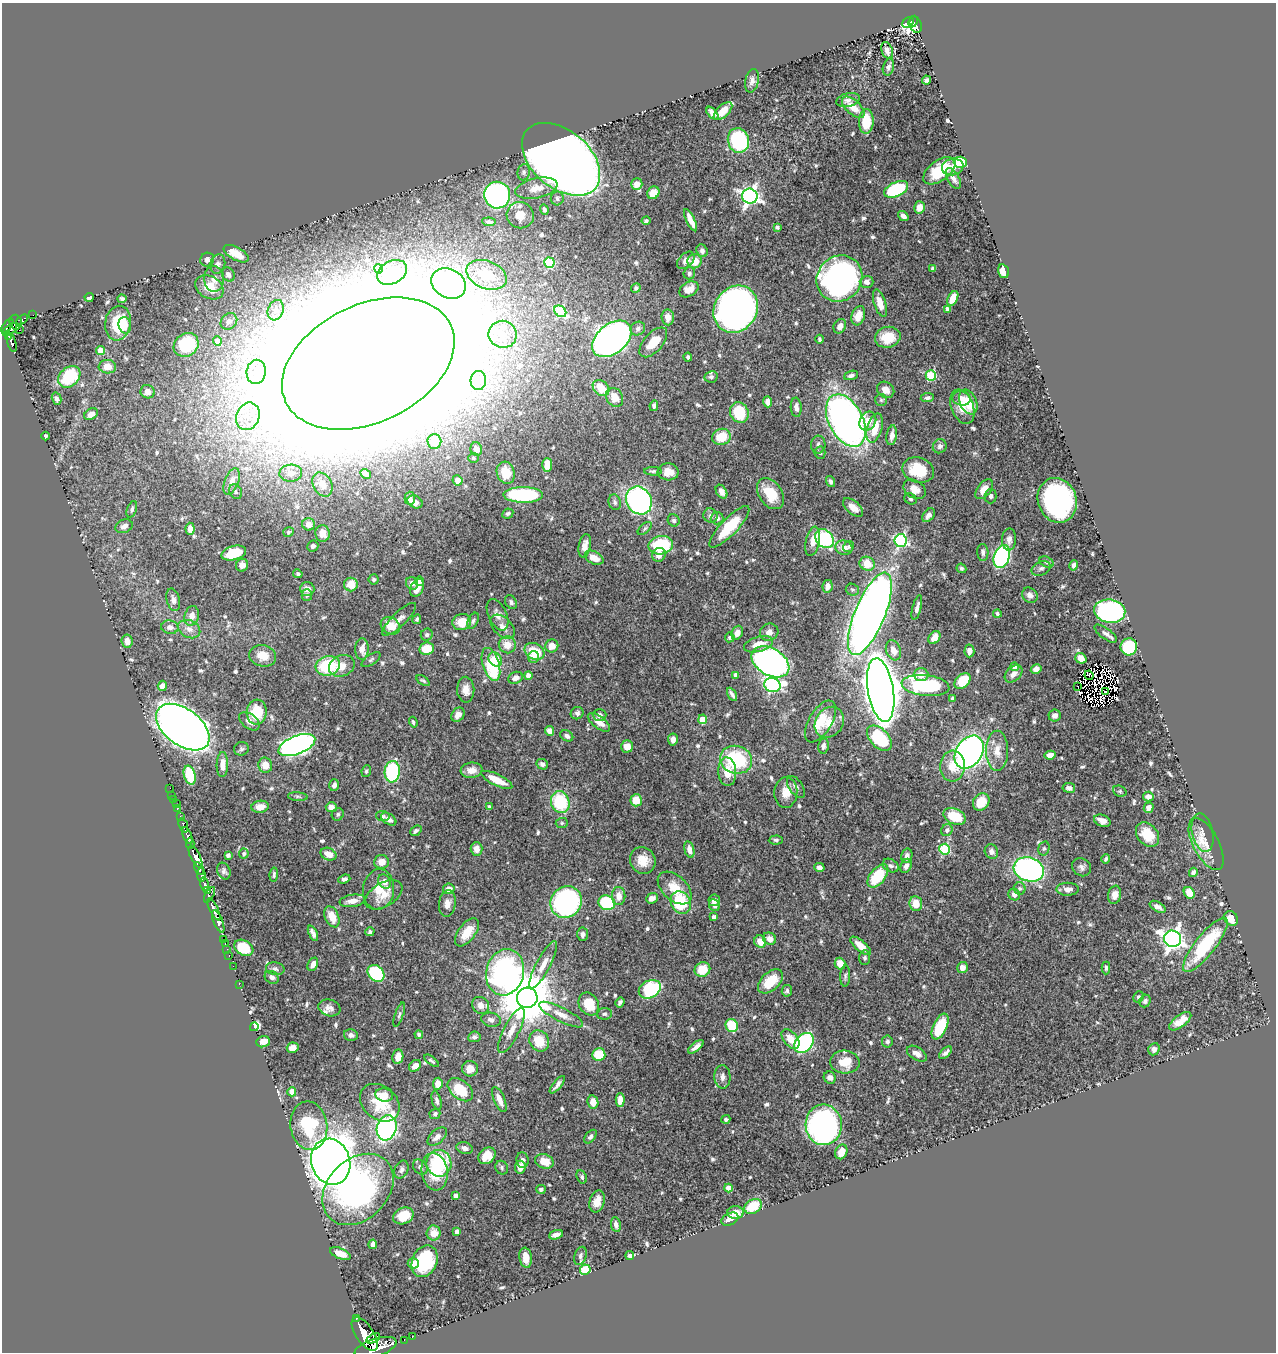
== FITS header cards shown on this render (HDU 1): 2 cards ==
NAXIS1  =                 1274
NAXIS2  =                 1350

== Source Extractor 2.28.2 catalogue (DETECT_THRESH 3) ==
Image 1274 x 1350 px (HDU 1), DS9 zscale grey, 1 PNG px = 1 image px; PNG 1278 x 1354 px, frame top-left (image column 1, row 1350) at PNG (2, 3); each listed source drawn as its Kron ellipse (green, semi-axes under 4 px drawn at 4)
Background 0.488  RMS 0.014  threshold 0.041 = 3 sigma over >= 5 px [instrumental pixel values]
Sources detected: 669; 9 with non-positive FLUX_AUTO (blend fragments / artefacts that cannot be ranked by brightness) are neither listed nor drawn; of the other 660, the 500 brightest by FLUX_AUTO listed and drawn (160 fainter detections omitted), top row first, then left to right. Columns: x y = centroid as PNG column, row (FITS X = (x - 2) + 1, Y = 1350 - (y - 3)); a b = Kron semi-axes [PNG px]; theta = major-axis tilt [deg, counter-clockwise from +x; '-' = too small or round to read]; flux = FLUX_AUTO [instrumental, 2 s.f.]
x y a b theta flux
913 22 6 4 64 130
908 23 6 4 44 26
916 25 8 5 -70 170
887 50 8 5 -70 4.5
888 67 8 5 74 2.9
927 80 4 3 - 2.3
752 81 12 6 78 4.1
848 100 12 6 13 4
853 107 14 7 -43 14
723 111 11 6 44 12
712 113 7 4 -48 4.6
866 122 12 7 87 23
738 140 12 10 -75 94
561 159 45 29 -40 1800
960 162 6 5 - 45
953 167 11 8 10 6.5
939 171 18 10 36 28
524 172 8 6 81 2.6
953 178 11 5 -59 4.4
637 184 6 5 - 7.2
536 188 21 10 13 15
896 189 13 7 24 70
653 193 7 5 52 11
497 195 13 13 - 350
750 196 7 7 - 400
557 198 7 6 - 2.9
919 207 6 5 - 8
544 209 5 4 - 2.4
520 215 14 13 - 13
903 216 6 4 -37 4.5
691 220 12 4 -64 8
646 221 4 4 - 2
489 222 6 4 -6 2.3
777 227 4 3 - 2
702 251 6 5 - 3.3
236 254 14 6 -28 19
207 260 7 6 - 2.8
686 260 10 6 45 5.8
695 261 7 7 - 12
549 263 5 5 - 71
218 264 10 7 76 3.5
379 269 5 4 - 3.5
933 269 4 3 - 2.2
1003 271 7 5 -74 13
392 272 16 11 30 11
689 273 6 5 - 2.7
228 274 7 6 - 4.1
487 275 21 13 -22 48
839 278 24 22 47 280
214 279 13 10 -87 6.8
867 282 7 6 - 4.7
449 283 18 14 -29 230
209 287 15 11 -30 18
636 288 5 4 - 2.5
689 289 10 7 31 9.1
89 297 4 3 - 2.5
953 298 8 5 65 12
122 299 4 4 - 2
880 303 14 6 -73 12
736 309 24 21 56 690
947 309 4 4 - 3.9
276 310 10 7 71 5.6
560 311 6 5 - 66
33 315 2 2 - 4.3
858 316 10 6 71 11
668 317 8 6 -86 6.8
22 320 6 4 32 84
229 321 9 7 45 3.9
16 322 7 6 - 130
118 323 17 13 81 38
125 325 8 6 -77 5.4
7 326 8 3 48 410
840 326 7 6 - 6.7
638 329 7 6 - 3.1
10 330 8 4 39 320
19 330 3 2 - 24
503 334 14 13 - 14
9 336 3 2 - 42
888 337 13 10 13 18
612 339 22 14 40 670
819 339 4 3 - 1.8
217 341 4 4 - 11
12 342 10 4 -74 210
653 342 18 9 49 16
186 345 13 11 38 42
100 350 4 4 - 17
688 357 4 3 - 2
368 364 91 59 25 23000
107 367 9 7 -3 9.4
256 372 12 9 80 10
851 375 7 4 20 3.1
931 375 5 5 - 54
69 377 12 9 42 48
711 377 7 5 10 2.3
478 381 9 7 85 5.5
601 388 9 7 -42 16
886 390 9 7 -35 7.6
148 392 7 6 - 5.8
615 397 10 8 -59 12
927 398 6 4 7 2.4
962 398 9 7 -9 5.3
57 399 6 4 -75 2.8
881 400 6 6 - 1.7
768 402 5 4 - 5.5
968 402 13 8 -66 23
654 406 5 4 - 2.6
796 407 9 5 -86 4.2
962 407 18 11 -68 15
739 412 10 9 - 41
91 414 7 5 33 6.5
248 416 14 11 68 16
846 421 28 17 -62 520
868 421 10 8 58 9.8
875 428 15 7 75 18
892 435 10 5 80 6.1
45 436 4 3 - 1.8
721 437 9 8 - 23
434 442 7 7 - 10
818 445 9 7 88 3.5
940 446 7 6 - 3.3
476 449 7 6 - 7.4
820 453 6 5 - 1.8
473 458 5 5 - 2
547 465 7 5 87 13
918 470 16 12 -19 30
653 471 9 4 -2 1.8
668 472 10 8 -3 12
291 473 11 8 3 7.3
506 473 11 9 -74 20
366 474 6 3 -29 2.2
458 480 5 4 - 8.4
232 481 14 7 69 7.6
830 481 6 4 -72 2.5
322 484 13 9 -61 7.7
915 489 12 8 -33 7.7
984 489 11 6 52 9.3
236 492 8 6 -58 2.2
722 492 7 5 -58 5.2
771 494 17 11 -55 24
523 495 20 8 -1 100
991 496 7 6 - 1.9
410 498 7 5 -89 3.9
910 499 6 5 - 1.9
639 500 14 12 -59 270
1057 500 23 19 -71 200
415 502 8 6 -30 6.8
615 502 8 6 -73 2.6
853 507 12 6 -41 9.1
132 509 9 5 70 2.1
508 514 6 4 28 1.8
929 515 7 5 52 4
710 516 7 6 - 2.7
717 518 6 6 - 4
674 520 6 5 - 2.8
309 524 6 6 - 7.2
124 526 9 6 22 4.9
729 527 27 8 46 34
190 529 6 4 -86 8.3
645 529 8 4 42 1.7
288 532 5 4 - 1.7
322 533 8 7 - 10
824 539 10 8 -47 100
1009 539 11 7 88 4.6
813 541 15 7 78 8.8
901 541 6 6 - 160
661 545 12 9 10 57
313 546 5 5 - 2.8
585 546 12 6 79 6.2
849 547 6 5 - 1.7
844 548 9 7 -15 7.9
983 552 8 5 -85 2.6
234 553 12 7 15 29
659 555 7 6 - 6.5
1002 557 12 8 72 160
594 558 10 6 -26 10
1046 562 7 5 -26 2
867 564 8 6 -29 18
242 565 6 6 - 5.5
1074 565 5 4 - 3.5
961 568 5 4 - 1.7
1041 568 10 6 24 3
298 574 5 4 - 1.7
374 579 5 5 - 1.8
420 581 5 4 - 3.3
412 583 6 5 - 4.4
351 584 7 7 - 14
828 586 6 5 - 6.6
417 588 9 6 61 8.2
307 589 7 6 - 6.1
852 590 7 6 - 2
307 595 6 5 - 2.5
1030 595 8 7 - 5
173 600 11 6 -76 4.3
511 602 7 5 -56 2.5
917 608 13 4 75 3.9
1110 611 15 11 -9 220
997 613 4 4 - 1.7
870 614 44 15 67 920
497 615 17 9 -65 6.2
192 616 10 7 74 7.7
399 619 22 7 44 6.5
417 619 5 4 - 1.7
473 621 8 5 67 2.3
462 622 9 8 - 15
390 626 10 8 -30 14
170 627 8 6 -8 4.8
503 627 14 9 -45 7
189 629 11 8 -27 7
769 632 9 8 - 5.9
737 633 7 5 65 5.8
1106 634 13 5 -37 3.6
427 635 6 5 - 2.1
730 637 5 5 - 2.2
934 638 7 5 52 8.6
127 641 6 5 - 6
758 644 15 7 16 13
507 645 8 8 - 12
552 646 6 6 - 8.8
1129 647 8 8 - 47
362 649 11 6 88 8.4
427 649 7 6 - 20
893 650 10 7 -70 9.4
534 651 10 7 -26 25
969 651 6 5 - 4.6
263 656 13 10 -14 13
534 657 6 5 - 6.2
1081 658 6 5 - 9.3
495 659 8 6 -47 18
371 660 11 5 35 2.2
770 662 20 13 -31 470
491 664 17 8 -73 46
328 666 12 9 15 51
342 666 13 10 24 10
1015 667 4 4 - 5.3
1036 669 5 4 - 5.8
1014 674 10 7 43 5.3
528 675 4 4 - 7.6
736 675 4 4 - 5.7
921 675 7 6 - 10
1089 675 5 2 - 1.8
515 678 7 5 23 5.3
423 681 7 4 -36 1.7
962 681 9 6 43 29
772 685 8 7 - 160
162 686 5 4 - 6.5
925 686 24 10 -7 97
1078 687 3 2 - 4.9
466 690 13 8 -87 7.8
881 690 32 13 -81 2400
1105 692 3 2 - 1.9
732 694 7 3 -60 2.8
952 698 4 4 - 1.7
257 712 12 10 84 26
577 713 6 6 - 2.7
458 715 8 6 53 5.7
599 715 7 6 - 3.6
1055 716 6 6 - 4
703 719 4 4 - 21
249 721 12 7 -40 5.4
820 721 23 11 59 20
413 722 5 3 - 1.7
599 722 13 6 -37 8.2
829 722 16 13 54 14
183 727 30 18 -36 1000
550 731 5 4 - 7.3
567 736 7 5 -32 3.6
879 738 15 9 -45 63
673 739 6 5 - 5.1
297 745 19 9 22 440
627 746 6 6 - 9.3
823 746 8 5 79 3.2
241 749 7 6 - 2.2
997 751 20 11 90 14
969 752 18 13 56 360
1050 755 5 4 - 5.4
736 760 16 14 -17 73
222 764 12 5 89 7.7
542 764 6 5 - 3.6
265 765 7 7 - 9.6
952 766 15 12 88 16
471 770 11 7 7 8.1
366 771 6 4 67 1.7
392 772 11 7 86 87
727 772 14 9 -86 17
190 775 10 5 -75 35
497 780 17 5 -25 17
334 785 6 5 - 3.7
796 787 12 6 -56 4.1
170 788 2 2 - 5.9
1069 788 6 5 - 3.5
1120 791 7 5 -21 1.8
786 792 15 11 86 12
172 795 2 2 - 4.6
298 797 10 4 -5 1.8
1148 797 5 5 - 4.8
174 799 2 2 - 8.5
636 800 6 5 - 12
560 802 11 9 -70 55
981 802 9 7 52 18
176 804 2 2 - 6.7
489 806 3 3 - 1.7
260 807 8 6 8 7.3
331 807 5 5 - 6.2
177 808 3 3 - 31
1149 808 5 5 - 6.4
338 814 6 5 - 1.9
383 816 6 5 - 1.7
955 816 11 7 -25 30
180 817 3 3 - 86
389 819 8 5 -33 4.6
1102 821 8 6 -22 7
562 823 6 5 - 1.7
183 825 7 3 -70 180
947 830 6 5 - 2.6
416 831 6 4 38 2.6
1203 833 20 10 -77 8.9
187 835 9 4 -68 700
1147 835 13 10 -50 20
776 840 7 4 4 2
190 843 5 3 - 260
1206 844 29 13 -62 16
1044 848 7 5 75 1.9
476 849 7 6 - 5.8
945 849 5 5 - 69
689 850 8 4 -75 6
991 852 7 6 - 4.4
244 854 5 5 - 1.8
328 854 8 6 -26 9.6
228 855 4 4 - 2.4
907 856 7 5 77 4.1
195 857 12 4 -65 1500
1106 859 5 4 - 2.1
643 860 14 12 -57 14
381 862 7 7 - 7.7
891 866 8 6 -30 2.9
906 866 7 5 66 4.1
819 867 5 4 - 3.9
1082 867 10 8 -34 3.8
199 869 7 3 -61 280
1029 869 15 11 -19 210
224 871 9 6 -67 2.7
1193 872 5 4 - 2.6
274 874 7 4 82 2
201 875 7 4 -87 260
878 876 13 7 51 37
344 879 6 4 20 2.7
384 882 7 6 - 11
204 884 7 3 -70 290
675 888 20 12 -43 18
1020 888 6 5 - 2.1
379 889 20 15 84 21
449 889 6 5 - 5.7
1068 889 11 6 1 5.3
207 890 4 3 - 160
1189 893 6 5 - 12
1014 894 6 5 - 4.3
210 895 9 4 60 140
384 895 20 12 31 12
1115 895 9 6 80 6.9
619 896 9 6 88 8.6
652 898 6 5 - 3.8
714 900 6 5 - 4.4
352 901 13 6 8 8.3
566 902 16 15 - 200
681 902 12 9 -61 53
607 903 8 7 - 60
916 903 7 6 - 13
447 904 13 8 83 6.9
714 905 6 5 - 3.4
1158 907 9 5 -29 4.3
214 909 12 3 -62 950
332 917 11 6 -67 15
714 917 4 3 - 3.5
1231 918 8 6 -56 11
218 921 12 4 -68 970
370 932 4 4 - 2.1
467 932 17 8 53 16
313 933 8 4 -66 3.6
583 934 7 5 86 3.8
224 939 3 2 - 20
770 939 7 5 -31 6.6
1173 939 8 8 - 570
760 942 6 6 - 12
225 943 3 2 - 13
1205 945 33 10 52 58
861 946 13 5 -40 11
244 948 10 7 -31 31
227 949 2 2 - 9.6
229 956 3 2 - 16
865 958 7 5 86 2.3
840 963 6 5 - 11
313 964 7 4 64 6.1
543 965 26 7 62 10
233 966 2 2 - 8.3
962 968 5 5 - 7.2
1106 968 6 4 89 1.9
275 969 9 6 -10 2.8
702 969 8 7 - 19
505 972 23 19 76 250
376 973 9 7 -45 75
845 976 10 5 87 2.3
272 977 7 6 - 3.4
770 981 15 9 44 25
239 984 2 2 - 8.4
650 989 11 8 28 76
787 991 6 5 - 2
1138 997 6 5 - 1.8
527 998 10 10 - 6400
1145 1001 6 5 - 2.2
620 1002 5 4 - 2.2
589 1004 12 9 -60 21
481 1005 9 8 - 7.3
329 1008 11 8 -17 5.4
604 1014 7 5 5 2.1
399 1015 13 4 71 2.4
561 1015 24 7 -27 10
491 1020 10 7 -13 4.4
1180 1021 13 6 37 10
732 1025 7 6 - 33
254 1027 4 3 - 84
940 1027 14 6 65 41
511 1030 25 7 63 11
351 1035 7 5 -15 3.5
419 1035 4 4 - 1.9
474 1037 6 5 - 2.8
790 1039 11 7 -50 14
539 1041 11 9 -61 19
887 1041 6 5 - 2.5
263 1042 7 5 21 8.2
804 1043 11 8 49 140
696 1047 9 3 38 4.2
293 1048 6 5 - 6.7
1154 1049 6 5 - 3.7
945 1053 8 4 41 3.6
599 1054 6 6 - 30
917 1054 11 6 -32 5.6
398 1057 7 5 80 8.8
431 1061 8 3 -37 1.7
845 1062 15 11 -3 16
415 1066 7 5 42 7.2
470 1069 8 8 - 7.7
722 1077 11 8 -87 5.2
830 1078 6 6 - 4
438 1084 6 4 84 8.7
557 1085 11 3 51 3.5
460 1090 14 9 -39 29
292 1092 4 4 - 18
384 1095 9 6 -10 9.8
499 1099 13 5 -67 7.3
620 1100 7 4 89 7.6
437 1101 9 4 -76 3.2
593 1102 7 5 -80 9
380 1103 22 16 -39 32
435 1114 5 5 - 2.1
726 1119 4 4 - 2.2
824 1125 20 18 -88 350
309 1126 24 18 -82 59
387 1128 13 9 73 240
437 1137 11 6 42 6.1
590 1137 8 4 51 2.5
465 1148 8 5 -17 4.9
841 1152 7 5 67 9.5
487 1156 9 7 41 13
522 1160 7 6 - 3.3
544 1161 10 7 -19 14
331 1162 23 19 -73 1500
439 1163 13 12 - 71
420 1167 8 6 -50 3.2
520 1167 6 5 - 8.7
502 1168 7 6 - 2
401 1170 9 6 65 2.9
435 1172 19 13 -81 25
582 1177 7 5 -64 2
728 1188 4 4 - 9.4
358 1189 40 30 45 200
541 1189 5 4 - 2
456 1196 4 4 - 5.1
597 1201 11 7 73 11
753 1206 9 7 31 28
736 1213 8 6 3 10
403 1216 10 8 25 18
730 1219 9 6 26 6.4
616 1225 7 5 -80 3.7
457 1231 4 4 - 5.3
434 1233 7 7 - 8.3
556 1235 7 4 18 4.7
373 1244 4 4 - 4.2
340 1254 11 5 -22 9.4
630 1255 4 3 - 2.1
580 1256 9 6 72 3.1
526 1258 10 6 -81 10
425 1261 16 12 66 54
413 1263 5 5 - 6.8
585 1270 5 5 - 57
356 1318 3 3 - 82
365 1334 19 9 -56 3000
412 1337 3 2 - 12
373 1338 7 4 29 570
404 1340 2 2 - 5.6
376 1348 22 9 17 3300
At the frame edge (FLAGS 8, measured only in part): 1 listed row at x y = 376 1348
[160 fainter detections neither listed nor drawn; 9 non-positive-flux detections neither listed nor drawn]